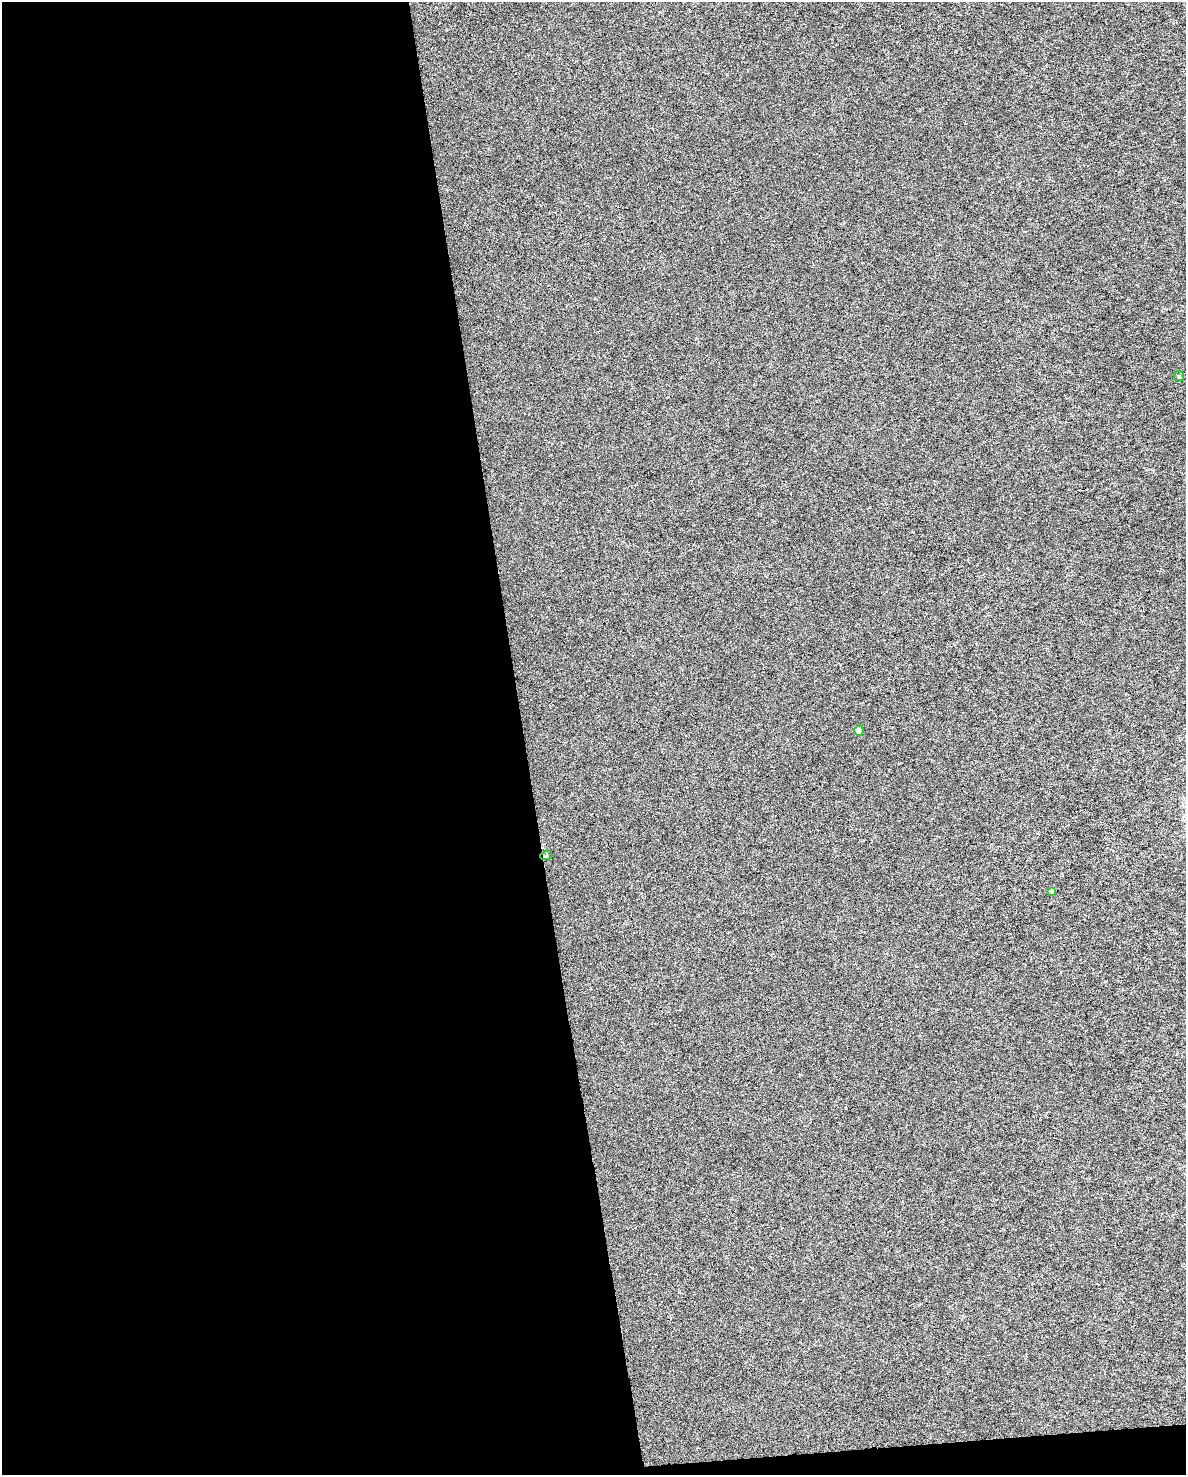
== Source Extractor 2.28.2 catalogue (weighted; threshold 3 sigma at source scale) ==
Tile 9 of 4 x 3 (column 1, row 3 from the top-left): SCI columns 1-1184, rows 61-1533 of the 4743 x 4505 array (HDU 1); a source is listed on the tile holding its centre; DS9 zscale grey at full resolution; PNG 1188 x 1477 px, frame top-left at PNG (2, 2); each listed source drawn as its Kron ellipse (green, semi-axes under 4 px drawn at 4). Shown black and unused: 45% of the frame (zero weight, under 3 of 6 exposures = <1% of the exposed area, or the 3 px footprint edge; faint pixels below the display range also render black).
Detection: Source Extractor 2.28.2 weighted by HDU 2 'WHT'; one run over the whole footprint, this tile lists its part. Background 1.22e-04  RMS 0.0017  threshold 0.00699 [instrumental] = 3 sigma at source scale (4.09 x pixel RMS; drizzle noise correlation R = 1.36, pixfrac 0.8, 0.0396/0.0396 arcsec/px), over >= 5 px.
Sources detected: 4; all 4 listed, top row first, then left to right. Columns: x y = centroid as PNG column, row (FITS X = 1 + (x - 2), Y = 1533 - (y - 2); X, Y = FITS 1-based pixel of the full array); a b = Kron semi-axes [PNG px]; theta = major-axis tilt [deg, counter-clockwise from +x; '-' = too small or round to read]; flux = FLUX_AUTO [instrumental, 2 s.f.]
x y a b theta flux
1179 376 5 5 - 0.25
859 730 5 5 - 0.58
546 856 6 4 19 0.17
1052 891 4 4 - 0.53